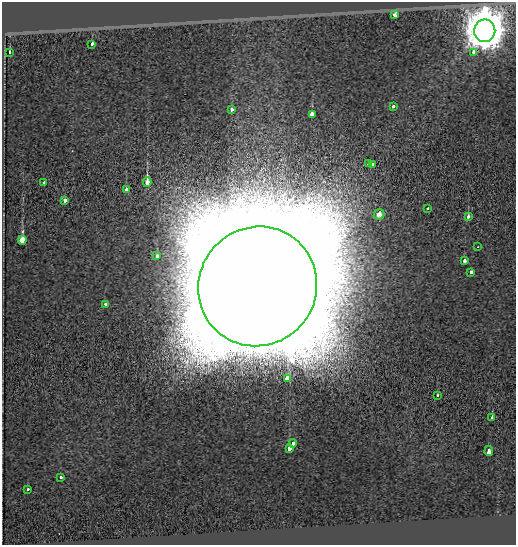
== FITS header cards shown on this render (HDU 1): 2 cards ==
NAXIS1  =                  514
NAXIS2  =                  543

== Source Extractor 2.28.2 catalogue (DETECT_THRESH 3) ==
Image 514 x 543 px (HDU 1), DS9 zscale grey, 1 PNG px = 1 image px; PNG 518 x 547 px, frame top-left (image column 1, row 543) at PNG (2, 2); each listed source drawn as its Kron ellipse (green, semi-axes under 4 px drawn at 4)
Background -0.248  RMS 0.11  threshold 0.326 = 3 sigma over >= 5 px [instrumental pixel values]
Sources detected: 32; all 32 listed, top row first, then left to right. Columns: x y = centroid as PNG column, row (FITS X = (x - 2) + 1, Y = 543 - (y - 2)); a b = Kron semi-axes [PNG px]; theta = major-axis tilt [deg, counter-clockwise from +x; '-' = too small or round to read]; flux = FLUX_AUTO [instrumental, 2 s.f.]
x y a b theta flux
395 15 4 3 - 6.9e+01
485 31 11 10 - 2.6e+04
92 44 4 3 - 1.2e+02
10 52 4 2 - 3.0e+01
474 52 3 3 - 1.8e+02
393 106 3 3 - 5.1e+01
231 109 3 3 - 6.3e+01
312 115 4 3 - 1.6e+02
368 164 3 3 - 1.3e+02
372 164 4 3 - 1.2e+02
147 182 5 3 - 1.0e+03
44 183 4 3 - 9.5e+01
126 189 3 3 - 8.7e+01
65 200 4 3 - 1.2e+02
428 208 3 2 - 3.2e+01
379 214 5 5 - 5.0e+01
468 217 3 3 - 6.2e+01
22 240 5 4 - 7.4e+02
478 247 3 2 - 3.8e+00
157 256 4 3 - 1.1e+02
465 261 4 3 - 1.4e+02
471 272 4 3 - 6.3e+01
258 286 60 58 52 1.2e+06
105 304 3 3 - 5.9e+01
287 378 4 3 - 5.2e+02
437 395 3 3 - 4.4e+01
492 417 3 3 - 1.2e+02
293 443 4 3 - 7.6e+01
289 448 3 3 - 7.9e+02
489 451 5 3 - 1.6e+02
60 477 3 3 - 4.9e+01
27 489 3 3 - 2.7e+01